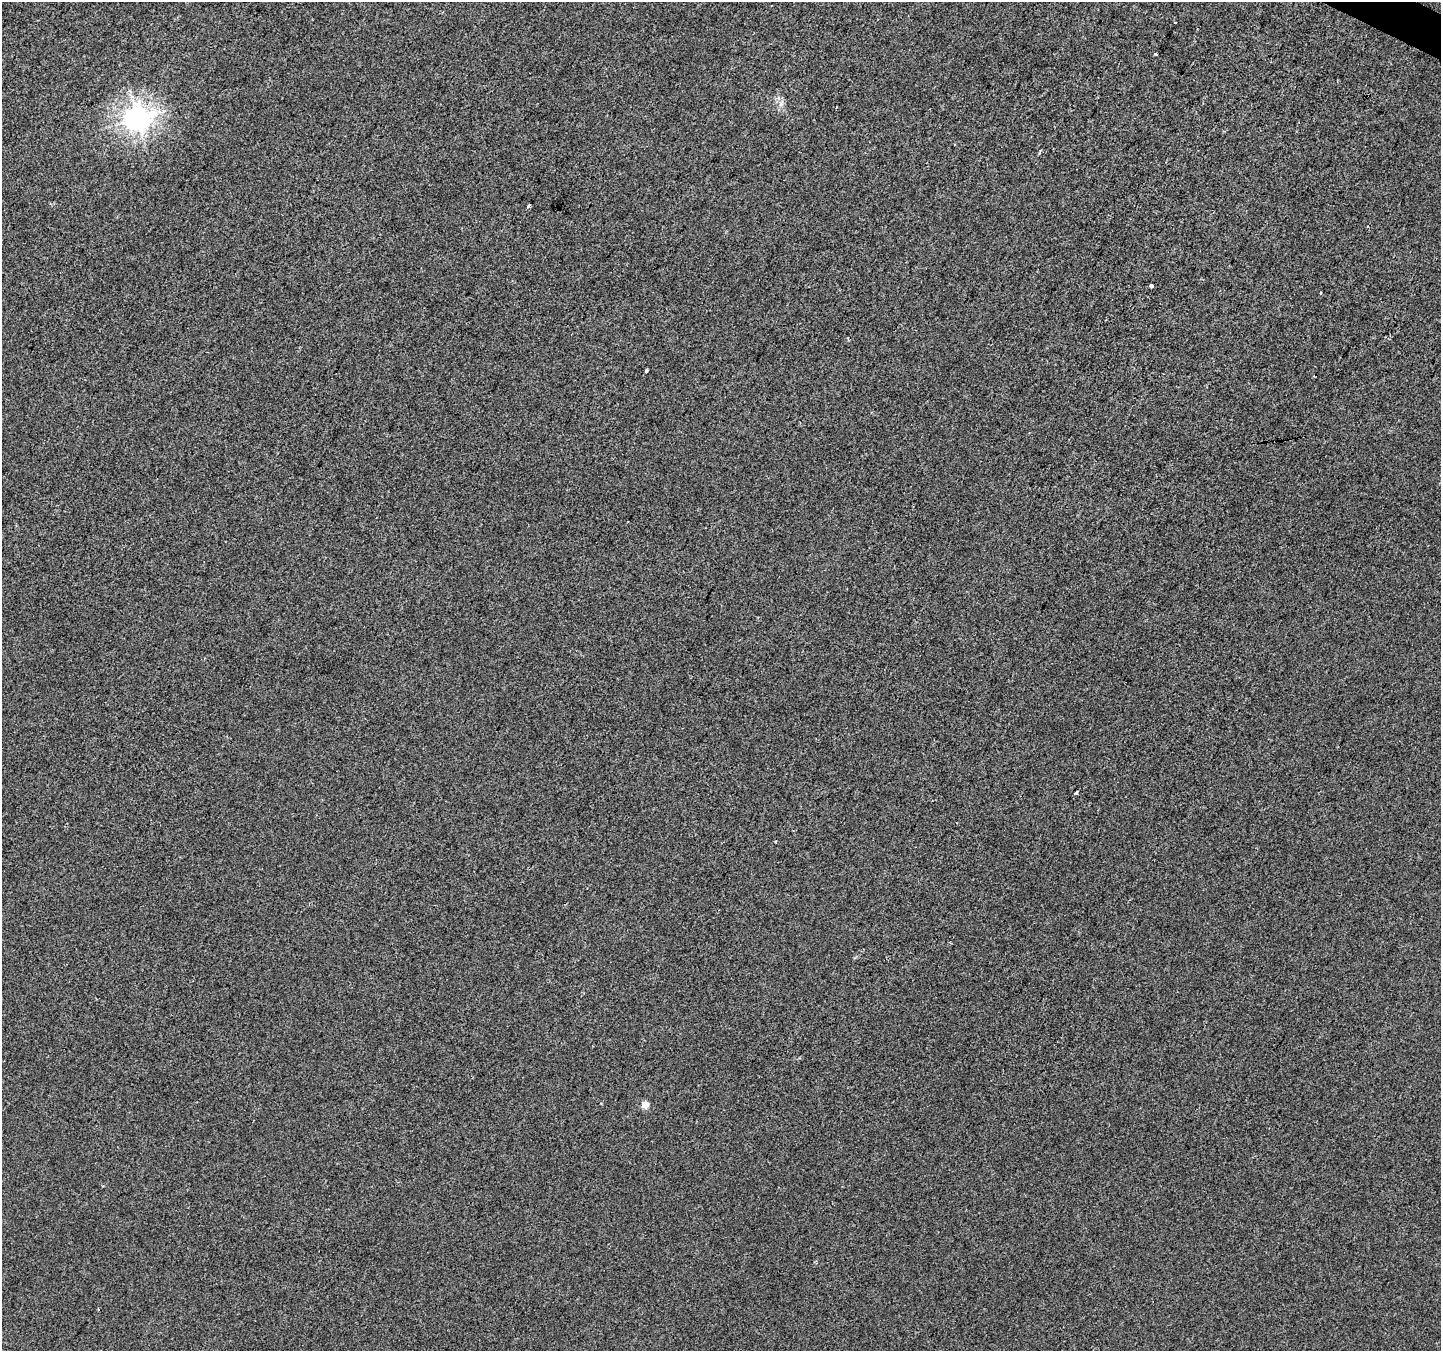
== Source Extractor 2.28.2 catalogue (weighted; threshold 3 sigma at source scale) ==
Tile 10 of 4 x 4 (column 2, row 3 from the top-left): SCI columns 1448-2886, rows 1615-2963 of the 5763 x 5861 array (HDU 1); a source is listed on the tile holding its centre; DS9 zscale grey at full resolution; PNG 1443 x 1353 px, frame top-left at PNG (2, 2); no overlay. Shown black and unused: <1% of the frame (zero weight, under 2 of 3 exposures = <1% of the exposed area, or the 3 px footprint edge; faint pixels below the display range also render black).
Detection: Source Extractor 2.28.2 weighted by HDU 2 'WHT'; one run over the whole footprint, this tile lists its part. Background 0.00112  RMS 0.0057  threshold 0.0257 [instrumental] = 3 sigma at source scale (4.5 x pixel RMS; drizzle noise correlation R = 1.50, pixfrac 1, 0.0396/0.0396 arcsec/px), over >= 5 px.
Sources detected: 11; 2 cosmic-ray / hot-pixel residue — not listed; the other 9 listed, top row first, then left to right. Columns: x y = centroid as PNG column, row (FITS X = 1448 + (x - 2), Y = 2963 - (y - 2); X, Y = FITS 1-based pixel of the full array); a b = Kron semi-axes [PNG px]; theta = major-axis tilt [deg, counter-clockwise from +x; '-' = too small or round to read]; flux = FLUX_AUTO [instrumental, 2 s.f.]
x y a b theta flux
1156 54 4 3 - 4.2
781 104 6 5 - 1.5
137 119 8 8 - 470
529 205 3 2 - 1.1
1151 286 4 3 - 5.3
646 371 3 3 - 0.83
1314 376 2 2 - 0.41
1076 793 4 3 - 1.6
645 1104 5 4 - 9.4